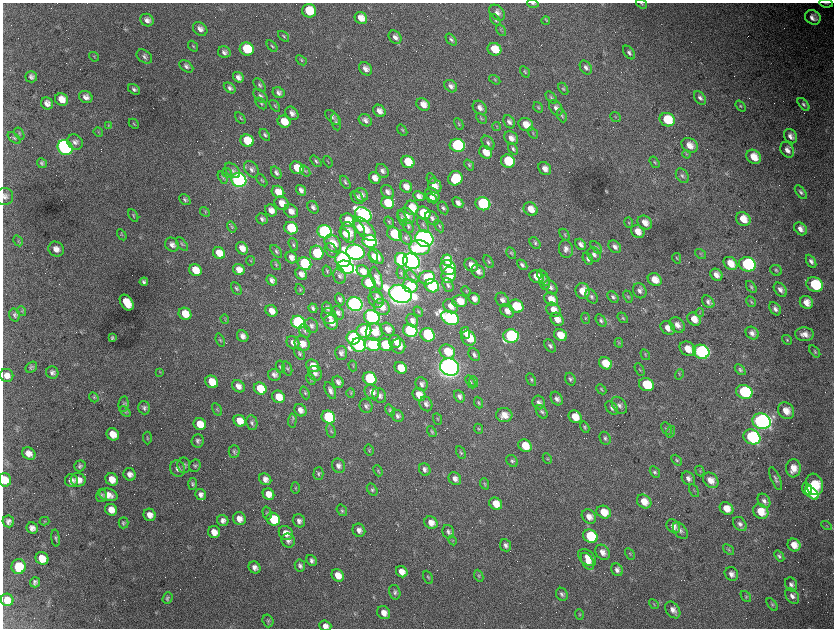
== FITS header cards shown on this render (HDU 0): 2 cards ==
NAXIS1  =                 1663 / length of data axis 1
NAXIS2  =                 1252 / length of data axis 2

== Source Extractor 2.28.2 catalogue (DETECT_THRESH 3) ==
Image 1663 x 1252 px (HDU 0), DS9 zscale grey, zoomed out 1/2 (1 PNG px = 2 x 2 image px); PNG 836 x 630 px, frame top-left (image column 2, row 1251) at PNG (3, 3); each listed source drawn as its Kron ellipse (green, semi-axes under 4 px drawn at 4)
Background 3560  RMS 65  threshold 196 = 3 sigma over >= 5 px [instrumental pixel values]
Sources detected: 601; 70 cannot appear on this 1/2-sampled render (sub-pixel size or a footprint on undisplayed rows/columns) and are neither listed nor drawn; of the other 531, the 500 brightest by FLUX_AUTO listed and drawn (31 fainter detections omitted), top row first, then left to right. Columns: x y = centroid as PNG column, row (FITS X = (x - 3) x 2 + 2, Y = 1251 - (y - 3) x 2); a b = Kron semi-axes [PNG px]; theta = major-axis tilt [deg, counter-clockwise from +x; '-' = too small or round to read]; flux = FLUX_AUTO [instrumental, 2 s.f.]
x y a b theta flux
533 3 6 3 -17 1.9e+04
826 3 7 2 -10 1.3e+04
641 4 6 4 -34 1.8e+04
309 11 7 6 - 5.2e+05
497 13 9 6 -47 7.5e+04
813 17 8 6 -34 9.7e+04
361 18 6 5 - 1.6e+05
147 20 7 6 - 7.2e+04
495 20 6 4 -55 2.2e+04
546 21 4 4 - 1.3e+04
200 29 8 6 -40 7.6e+04
501 30 6 2 -57 1.6e+04
283 36 6 3 -42 1.6e+04
395 37 7 5 -50 6.3e+04
451 40 7 4 -51 3.2e+04
193 46 6 3 -51 1.6e+04
272 46 6 3 -51 2.2e+04
247 49 7 6 - 6.5e+05
494 49 7 6 - 2.9e+05
224 52 6 5 - 5.5e+04
629 53 8 4 -53 3.8e+04
94 57 5 3 - 1.3e+04
144 57 8 6 -37 4.7e+04
301 60 6 4 -41 2.0e+04
186 66 8 5 -37 4.4e+04
586 67 7 5 -57 5.2e+04
365 69 7 5 -45 8.3e+04
525 72 6 3 -57 1.7e+04
31 77 6 5 - 4.7e+04
238 77 6 5 - 7.4e+04
495 80 6 3 -32 1.7e+04
260 85 8 5 -52 3.2e+04
451 86 7 5 -42 6.6e+04
230 88 6 4 -37 4.2e+04
134 89 6 4 -33 3.8e+04
563 89 6 4 -59 2.2e+04
278 93 6 5 - 5.1e+04
261 96 8 5 -41 4.7e+04
86 97 7 6 - 7.1e+04
551 97 7 3 -49 2.1e+04
700 98 7 5 -56 4.7e+04
62 99 7 6 - 1.6e+05
47 103 6 6 - 8.1e+04
261 104 7 4 -47 2.2e+04
423 104 7 6 - 1.3e+05
803 104 7 4 -50 3.5e+04
275 106 7 3 -52 2.0e+04
741 106 6 3 -51 1.7e+04
538 107 5 4 - 1.8e+04
480 108 8 6 -41 8.0e+04
556 108 8 6 -58 6.1e+04
379 111 7 5 -47 9.6e+04
292 113 7 5 -46 6.4e+04
562 116 7 4 -65 2.7e+04
332 117 9 5 -45 3.9e+04
615 117 6 3 -40 1.5e+04
240 118 6 3 -55 1.7e+04
481 118 6 3 -43 1.9e+04
365 120 7 5 -33 5.7e+04
667 120 8 6 -20 5.1e+05
284 122 6 5 - 2.3e+05
336 122 9 4 -76 3.4e+04
509 122 7 5 -54 5.9e+04
134 124 6 3 -43 1.5e+04
459 124 6 3 -63 2.0e+04
526 125 7 6 - 1.9e+05
108 126 4 3 - 1.3e+04
497 127 4 3 - 1.2e+04
402 130 6 3 -54 1.4e+04
98 132 5 3 - 1.3e+04
533 133 6 3 -53 1.7e+04
19 134 7 4 -59 2.6e+04
265 135 7 4 -54 2.8e+04
790 136 8 6 -54 8.2e+04
14 138 7 4 -42 2.6e+04
511 138 7 6 - 9.4e+04
247 141 7 6 - 4.4e+05
75 142 8 7 - 5.8e+04
488 143 8 5 -53 4.3e+04
457 145 7 6 - 2.1e+06
690 145 9 7 -32 1.4e+05
65 148 8 7 - 5.6e+06
513 149 6 4 -54 3.4e+04
787 150 8 6 -63 8.6e+04
486 152 7 6 - 1.9e+05
687 154 4 3 - 1.4e+04
754 157 8 6 -40 2.1e+05
316 161 7 4 -50 2.7e+04
508 161 7 6 - 6.5e+05
328 162 6 3 -68 1.3e+04
408 162 7 6 - 3.6e+05
655 162 6 4 -55 2.2e+04
42 163 5 4 - 3.0e+04
469 165 6 4 -51 2.1e+04
297 168 7 6 - 2.4e+05
251 169 9 6 -54 5.8e+04
545 169 7 5 -47 9.8e+04
232 170 9 5 -45 5.3e+04
305 171 6 3 -53 2.3e+04
382 171 7 5 -53 5.6e+04
276 172 6 4 -53 4.4e+04
227 173 6 4 -46 2.8e+04
682 176 8 5 -57 3.8e+04
223 177 7 4 -62 2.1e+04
375 178 6 5 - 1.1e+05
455 178 7 7 - 4.8e+05
431 179 5 3 - 1.4e+04
239 180 7 7 - 6.8e+06
262 180 7 3 -50 1.7e+04
345 182 7 4 -58 2.6e+04
435 186 7 6 - 1.3e+05
406 187 6 5 - 1.3e+05
301 190 6 4 -54 6.3e+04
278 192 7 5 -42 1.9e+05
388 192 7 5 -51 6.4e+04
801 192 8 4 -54 3.4e+04
361 195 7 6 - 7.1e+04
432 195 8 6 -45 9.2e+04
419 196 6 4 -25 7.2e+04
5 197 8 8 - 5.8e+04
357 197 7 5 -51 5.6e+04
432 198 6 4 -42 5.7e+04
185 200 6 4 -41 2.9e+04
282 203 7 6 - 1.4e+05
388 203 7 6 - 3.8e+05
458 203 6 4 -43 7.2e+04
483 204 7 6 - 1.6e+06
313 207 6 5 - 5.3e+04
412 208 7 7 - 2.9e+05
443 208 7 4 -60 3.7e+04
531 209 7 6 - 1.7e+05
271 210 6 5 - 1.0e+05
291 211 7 6 - 9.9e+04
205 212 5 3 - 1.4e+04
423 213 7 6 - 4.5e+05
133 215 7 3 -59 1.8e+04
363 215 9 6 -33 5.3e+06
407 216 9 7 -35 1.1e+05
402 218 8 4 -69 3.0e+04
432 218 8 5 -46 5.4e+04
262 219 6 5 - 3.8e+04
743 219 8 6 -36 1.9e+05
348 220 7 6 - 2.4e+05
389 222 5 3 - 1.5e+04
629 223 5 3 - 1.4e+04
645 223 8 6 -38 1.2e+05
423 225 8 4 -59 3.7e+04
408 226 7 4 -62 3.0e+04
439 226 7 4 -63 2.3e+04
232 227 6 3 -59 1.6e+04
291 228 7 6 - 6.4e+05
359 228 8 4 -55 8.2e+04
364 229 15 7 -47 2.3e+05
801 229 7 5 -42 9.3e+04
638 231 7 6 - 1.4e+05
325 232 7 6 - 4.0e+06
348 233 10 7 -76 2.0e+05
345 234 7 3 -57 8.1e+04
394 234 8 6 -36 8.0e+05
122 235 6 4 -57 2.0e+04
565 235 6 3 -56 1.8e+04
406 237 8 5 -52 4.5e+04
424 239 9 8 - 1.3e+07
18 241 6 3 -60 1.4e+04
370 241 7 6 - 3.2e+06
535 243 6 4 -50 3.0e+04
182 244 8 4 -49 2.7e+04
333 244 9 7 -51 2.4e+05
581 244 6 4 -50 6.6e+04
172 245 7 6 - 6.7e+04
293 245 7 4 -69 2.7e+04
596 247 7 4 -50 2.5e+04
615 247 7 5 -45 5.6e+04
242 248 7 5 -46 1.3e+05
419 248 10 7 -6 7.3e+05
56 249 8 7 - 9.2e+04
566 249 9 7 -82 7.0e+04
331 250 8 5 -59 4.3e+04
276 251 7 4 -51 3.0e+04
355 252 9 7 -12 7.4e+06
219 253 6 5 - 2.0e+05
317 253 7 6 - 8.5e+05
511 253 6 3 -60 1.8e+04
594 254 7 6 - 5.3e+04
701 254 6 3 -35 1.9e+04
291 257 6 5 - 8.0e+04
373 257 7 4 -67 7.3e+04
376 257 9 5 -50 1.1e+05
677 258 5 4 - 1.7e+04
588 259 6 4 -59 3.4e+04
343 260 8 7 - 7.1e+06
401 260 7 6 - 3.1e+06
447 260 6 5 - 1.8e+05
250 261 4 3 - 1.3e+04
411 261 9 7 -35 1.0e+07
489 261 7 3 -57 2.2e+04
811 261 7 4 -59 4.8e+04
730 263 7 5 -41 1.9e+05
304 264 7 6 - 1.1e+06
747 264 8 7 - 1.9e+06
276 265 6 4 -51 1.8e+04
471 265 7 6 - 1.3e+05
522 265 6 4 -46 3.7e+04
346 267 9 6 -19 5.3e+06
448 267 8 7 - 1.3e+06
195 270 6 5 - 2.6e+05
239 270 6 5 - 1.2e+05
776 270 6 5 - 2.6e+04
327 271 6 3 -72 1.7e+04
363 271 7 5 -41 1.1e+05
478 271 7 6 - 7.7e+04
401 273 6 4 -80 1.9e+04
301 274 6 5 - 7.7e+04
449 275 8 7 - 2.4e+05
716 275 6 5 - 9.5e+04
340 276 8 6 -78 4.4e+04
412 277 8 4 -50 3.1e+04
537 277 7 6 - 1.9e+05
376 278 12 5 -72 1.0e+05
427 278 8 7 - 5.4e+05
543 278 9 4 -56 4.5e+04
272 280 6 4 -45 6.0e+04
655 280 7 6 - 1.9e+05
144 282 4 4 - 3.5e+04
544 282 7 5 -82 3.5e+04
369 283 7 6 - 8.4e+05
448 285 7 5 -68 4.1e+04
815 285 8 7 - 7.4e+05
410 286 7 6 - 4.0e+05
432 286 7 6 - 1.8e+06
551 287 8 6 -49 5.4e+04
751 287 7 4 -54 2.4e+04
236 288 7 4 -60 2.7e+04
300 289 5 3 - 1.3e+04
780 290 8 5 -51 7.1e+04
466 291 5 3 - 1.3e+04
582 291 8 7 - 2.2e+05
640 291 8 6 -60 5.6e+04
401 294 11 8 -20 1.6e+07
377 296 9 5 -57 4.6e+04
592 296 8 5 -57 3.8e+04
613 297 6 4 -49 3.5e+04
628 297 6 3 -68 1.8e+04
340 299 6 4 -65 3.9e+04
474 299 6 5 - 8.0e+04
551 299 7 6 - 1.8e+05
376 300 8 7 - 6.6e+04
502 300 8 6 -51 6.7e+04
460 301 7 6 - 2.1e+05
708 302 7 5 -47 5.0e+04
751 302 6 4 -62 1.9e+04
806 302 7 6 - 1.4e+05
127 303 9 5 -55 3.0e+05
355 304 8 7 - 7.8e+06
451 306 8 6 -42 1.1e+05
516 306 7 6 - 4.7e+05
382 307 9 7 -43 1.4e+05
313 308 5 3 - 3.7e+04
327 308 6 4 -66 4.2e+04
775 309 7 5 -54 5.2e+04
554 310 8 6 -46 1.4e+05
22 311 5 4 - 1.8e+04
271 311 6 5 - 1.2e+05
507 311 8 6 -43 1.0e+05
418 312 5 3 - 1.3e+04
700 312 4 3 - 1.3e+04
338 313 7 5 -56 5.0e+04
185 314 6 6 - 2.6e+05
15 315 6 5 - 3.4e+04
329 316 8 7 - 1.0e+05
372 317 8 6 -28 3.8e+06
450 318 9 6 -27 4.9e+06
585 318 6 4 -66 1.8e+04
623 318 6 4 -50 1.8e+04
225 319 5 3 - 1.3e+04
557 319 7 6 - 1.1e+05
694 319 7 5 -45 1.5e+05
412 321 7 5 -57 7.4e+04
601 321 7 4 -58 3.5e+04
298 322 7 6 - 3.8e+06
331 322 7 6 - 1.5e+05
677 325 8 6 -47 9.0e+04
311 326 8 6 -64 5.0e+04
668 328 8 6 -39 1.1e+05
388 329 7 6 - 1.1e+05
305 331 7 5 -61 3.5e+04
364 331 7 7 - 1.2e+06
410 331 7 6 - 3.0e+06
374 332 8 8 - 2.9e+05
465 333 6 4 -82 1.0e+05
752 333 7 6 - 6.4e+04
804 334 9 7 -3 1.0e+05
428 335 7 6 - 1.5e+06
560 335 7 5 -35 2.3e+05
243 336 6 5 - 7.3e+04
511 336 8 7 - 2.4e+06
112 338 4 3 - 2.6e+04
353 338 7 6 - 3.5e+06
469 338 8 6 -58 3.1e+05
220 340 6 4 -71 2.1e+04
787 340 5 4 - 1.9e+04
395 341 6 6 - 1.3e+05
293 343 7 6 - 7.2e+04
619 343 5 4 - 1.4e+04
302 344 8 7 - 1.4e+05
372 344 8 6 -11 1.6e+06
359 345 7 6 - 3.1e+06
385 345 7 6 - 9.6e+05
398 346 7 7 - 1.2e+05
550 346 7 5 -55 3.7e+04
688 349 8 6 -35 1.9e+05
815 351 7 4 -52 2.3e+04
447 352 8 6 -33 3.4e+05
701 352 8 7 - 3.5e+06
299 353 7 4 -59 2.9e+04
341 353 7 6 - 5.5e+04
474 355 7 5 -53 4.3e+04
645 355 5 3 - 1.4e+04
605 363 7 5 -34 2.8e+05
313 366 7 5 -43 1.7e+05
353 366 5 3 - 1.3e+04
31 367 6 5 - 2.9e+04
280 367 6 4 -79 2.2e+04
450 367 9 8 - 1.5e+07
401 368 6 5 - 2.7e+05
287 369 7 5 -71 2.6e+04
640 370 7 3 -60 1.7e+04
740 370 6 4 -46 2.6e+04
52 372 6 6 - 5.1e+04
160 372 4 3 - 1.2e+04
315 373 8 6 -53 6.1e+04
679 374 5 4 - 1.8e+04
7 375 6 6 - 9.6e+04
274 375 6 6 - 5.7e+04
370 378 7 6 - 1.3e+06
311 379 6 3 -60 1.6e+04
570 379 6 5 - 3.4e+04
531 380 7 4 -63 2.4e+04
212 382 7 6 - 2.8e+05
338 382 6 5 - 5.3e+04
471 382 7 4 -61 2.7e+04
474 382 5 4 - 2.1e+04
422 384 7 6 - 5.1e+04
646 385 7 6 - 6.1e+05
238 386 7 5 -43 8.8e+04
260 389 6 5 - 3.9e+05
601 389 6 4 -44 1.8e+04
330 391 9 5 -65 6.2e+04
372 392 8 6 -48 1.1e+05
744 392 8 7 - 1.6e+06
305 393 6 3 -67 2.0e+04
351 393 5 4 - 1.8e+04
379 395 8 6 -53 7.3e+04
419 395 7 6 - 1.7e+05
459 396 6 5 - 5.4e+04
94 397 5 4 - 1.9e+04
278 397 7 6 - 2.1e+05
557 399 7 5 -58 5.2e+04
539 402 7 6 - 6.3e+04
479 403 6 4 -68 2.2e+04
123 404 8 5 81 2.9e+04
426 404 7 6 - 5.6e+04
619 405 9 6 -54 6.1e+04
366 406 7 6 - 4.5e+04
144 408 7 6 - 4.4e+04
612 408 8 5 -50 4.0e+04
217 409 7 4 -61 2.3e+04
300 410 6 5 - 7.7e+04
390 410 6 4 -57 2.0e+04
786 411 9 7 -46 1.7e+05
125 412 6 4 -39 2.1e+04
542 412 7 5 -56 3.5e+04
504 415 8 7 - 1.4e+05
398 416 6 5 - 4.2e+04
328 417 7 6 - 1.5e+06
575 417 7 6 - 2.3e+05
437 419 6 3 -66 1.5e+04
240 421 6 5 - 2.1e+05
292 421 7 4 88 2.4e+04
761 421 9 7 -19 7.6e+06
252 423 7 5 -80 3.8e+04
200 424 6 6 - 2.8e+05
585 427 6 4 -60 2.1e+04
478 429 5 4 - 1.6e+04
667 429 7 4 -61 2.5e+04
331 431 7 4 -75 2.5e+04
432 432 6 4 -58 2.1e+04
671 432 6 3 74 1.7e+04
113 434 6 6 - 1.9e+05
752 437 9 7 -26 1.9e+06
147 438 6 4 -87 1.8e+04
605 438 6 5 - 3.1e+04
198 441 7 6 - 4.1e+04
525 446 7 6 - 2.9e+05
369 450 6 4 -83 2.0e+04
234 451 6 5 - 2.9e+04
461 453 7 4 -62 2.2e+04
29 454 7 5 -37 1.0e+05
547 459 5 3 - 1.5e+04
677 460 6 4 -48 2.4e+04
512 461 6 5 - 3.1e+04
184 465 8 6 -82 4.7e+04
80 466 6 5 - 3.5e+04
195 466 6 5 - 2.6e+04
338 466 7 6 - 6.4e+04
793 468 9 7 84 1.6e+05
178 469 8 7 - 6.2e+04
425 469 6 5 - 5.1e+04
378 471 6 4 -67 1.8e+04
700 471 5 4 - 1.7e+04
655 472 6 4 -60 2.7e+04
130 474 6 6 - 7.9e+04
318 474 6 5 - 3.0e+04
688 478 7 6 - 6.7e+04
112 479 7 6 - 1.6e+05
265 479 6 5 - 7.8e+04
455 479 7 5 -50 7.4e+04
775 479 12 4 -68 4.3e+04
5 480 7 6 - 1.8e+05
71 480 6 6 - 7.2e+04
78 480 7 6 - 1.4e+05
711 480 8 7 - 1.3e+05
193 484 6 4 86 2.5e+04
485 484 6 3 -67 1.6e+04
814 484 11 8 -74 5.3e+05
295 488 6 4 -88 1.6e+04
807 489 6 4 -69 3.9e+05
372 490 6 4 -57 2.7e+04
694 490 7 2 -62 1.3e+04
812 493 8 4 -44 3.4e+05
201 494 5 5 - 6.1e+04
268 494 6 5 - 1.6e+05
101 495 7 5 80 3.4e+04
108 495 9 6 -15 1.3e+05
644 501 8 6 -39 1.9e+05
764 501 7 6 - 6.6e+04
496 504 7 5 -36 2.2e+05
726 508 7 6 - 1.8e+05
111 510 6 5 - 1.4e+05
342 510 6 5 - 2.4e+04
761 511 8 7 - 2.6e+05
604 512 7 6 - 2.3e+05
267 513 6 3 -75 1.9e+04
150 515 6 6 - 1.0e+05
589 517 8 6 -46 1.1e+05
239 519 6 6 - 1.0e+05
273 519 7 6 - 6.2e+05
8 521 6 5 - 5.0e+04
44 521 5 4 - 1.7e+04
223 521 6 5 - 6.0e+04
299 521 7 6 - 6.0e+04
123 523 5 5 - 2.8e+04
431 523 7 6 - 1.2e+05
740 524 8 6 -47 5.8e+04
826 525 5 2 - 1.3e+04
673 526 7 6 - 9.1e+04
32 528 6 5 - 6.6e+04
359 530 7 6 - 7.5e+04
680 531 9 6 -52 5.2e+04
214 532 6 6 - 1.4e+05
448 532 7 5 -74 4.3e+04
286 533 7 6 - 1.3e+05
590 536 7 6 - 8.5e+05
56 538 8 4 -83 2.7e+04
452 540 5 3 - 1.5e+04
288 541 7 6 - 5.4e+04
506 545 6 5 - 4.5e+04
794 545 7 6 - 1.6e+05
729 549 6 3 -39 1.9e+04
603 552 8 6 -52 9.9e+04
630 554 6 3 -60 1.5e+04
779 556 6 4 -53 2.8e+04
42 558 7 6 - 2.3e+05
587 558 10 6 -41 1.5e+05
312 560 6 5 - 4.0e+04
587 561 9 5 -58 1.1e+05
300 565 6 5 - 4.2e+04
19 566 7 7 - 4.8e+05
255 567 6 5 - 6.6e+04
617 570 6 5 - 5.8e+04
402 572 6 5 - 1.4e+05
731 574 7 6 - 7.2e+04
338 575 7 5 -43 1.6e+05
479 576 6 4 -66 2.1e+04
428 577 7 4 -65 2.3e+04
35 582 5 5 - 4.1e+04
791 584 7 6 - 5.0e+04
395 592 7 5 -75 3.7e+04
562 594 7 5 -59 3.9e+04
792 596 9 6 -55 7.1e+04
746 597 6 4 -51 2.0e+04
167 598 6 5 - 3.1e+04
7 600 6 6 - 1.5e+05
654 604 6 3 -42 1.3e+04
772 604 7 4 -53 2.5e+04
673 610 9 6 -55 8.8e+04
384 613 7 6 - 1.2e+05
579 615 5 3 - 1.5e+04
268 621 6 5 - 2.6e+04
325 626 6 5 - 8.3e+04
At the frame edge (FLAGS 8, measured only in part): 5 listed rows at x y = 533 3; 826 3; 641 4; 5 480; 325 626
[31 fainter detections neither listed nor drawn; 70 sub-pixel or undisplayed-footprint detections neither listed nor drawn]